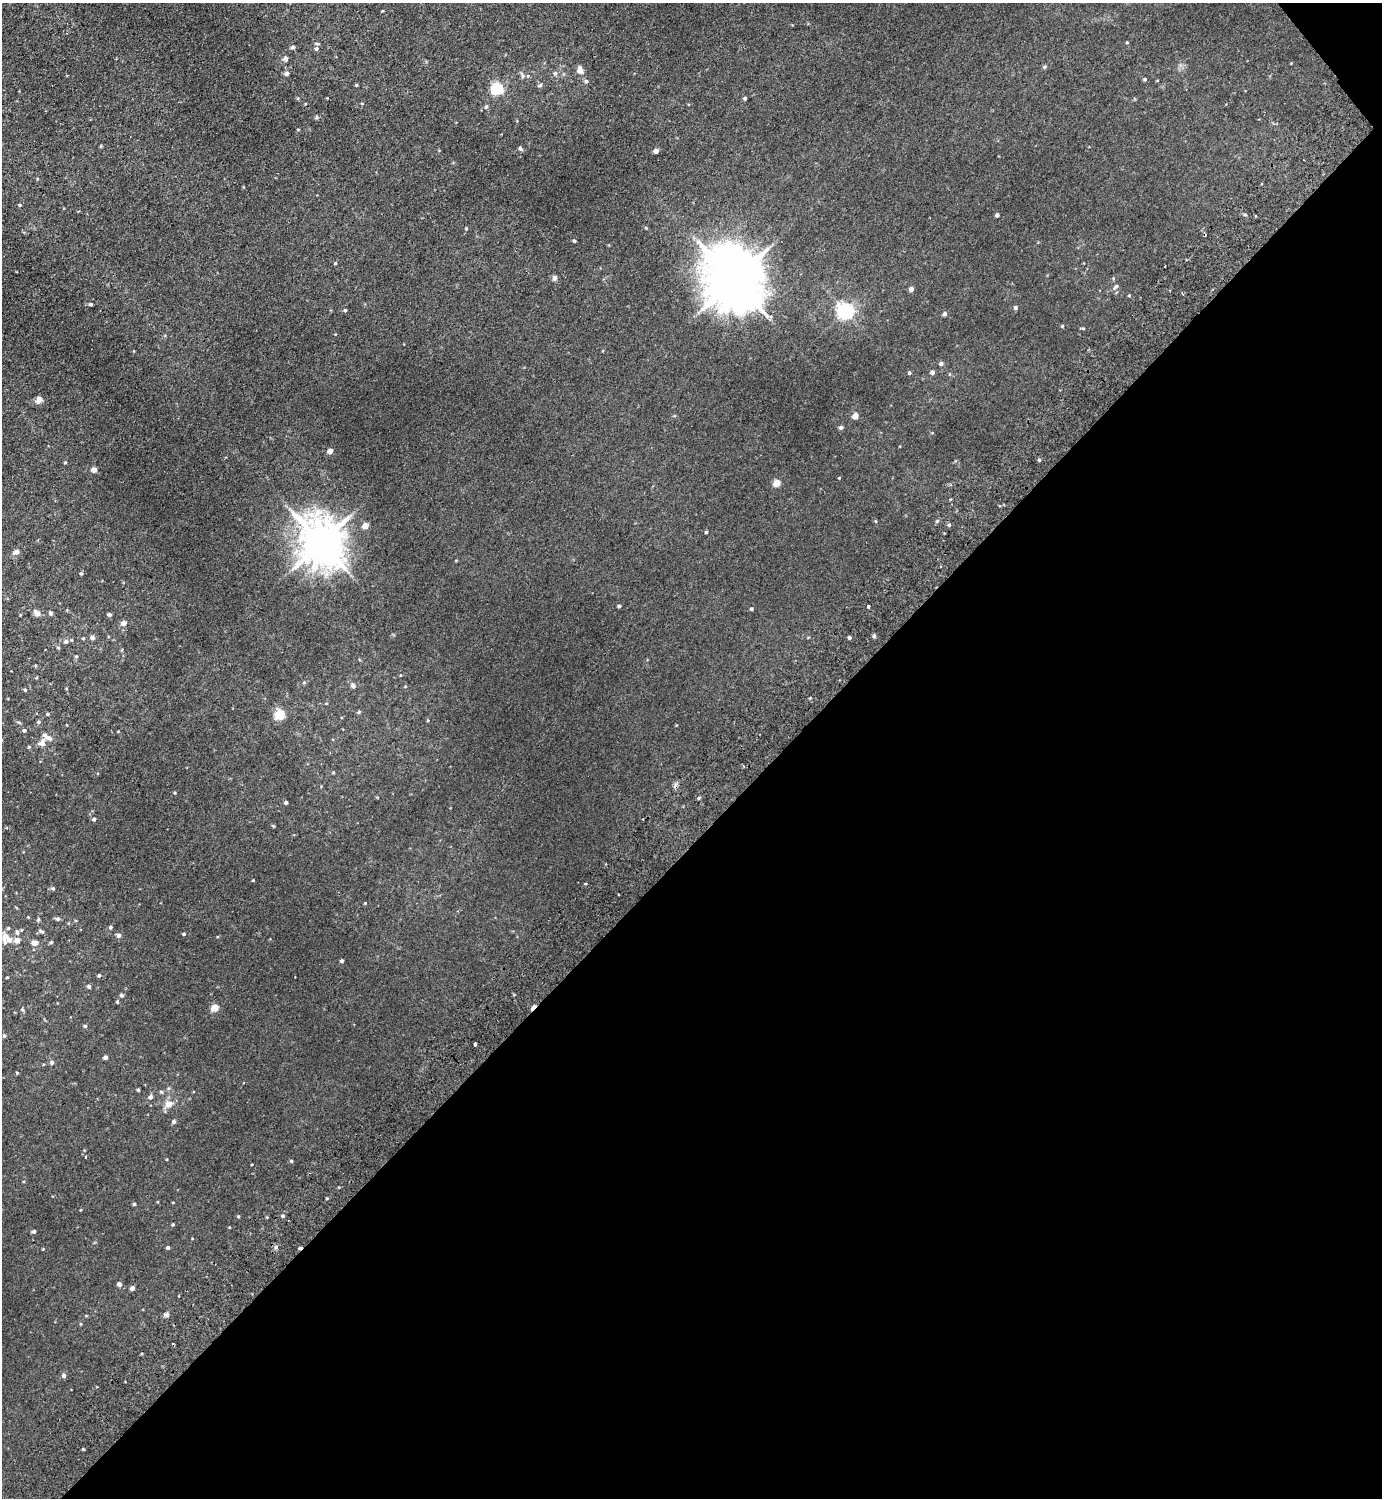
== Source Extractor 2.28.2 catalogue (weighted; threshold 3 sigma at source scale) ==
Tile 12 of 4 x 4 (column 4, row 3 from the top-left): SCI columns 4343-5722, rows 1541-3036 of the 6066 x 6072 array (HDU 1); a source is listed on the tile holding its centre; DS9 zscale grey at full resolution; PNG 1384 x 1500 px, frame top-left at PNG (2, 3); no overlay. Shown black and unused: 44% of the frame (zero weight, under 2 of 3 exposures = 3% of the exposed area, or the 3 px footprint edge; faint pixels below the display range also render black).
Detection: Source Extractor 2.28.2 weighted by HDU 2 'WHT'; one run over the whole footprint, this tile lists its part. Background 0.0275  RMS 0.011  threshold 0.0484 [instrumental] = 3 sigma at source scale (4.5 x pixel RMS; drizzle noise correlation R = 1.50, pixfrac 1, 0.05/0.05 arcsec/px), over >= 5 px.
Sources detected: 135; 6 cosmic-ray / hot-pixel residue — not listed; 3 inside a brighter listed object's ellipse — not listed separately; the other 126 listed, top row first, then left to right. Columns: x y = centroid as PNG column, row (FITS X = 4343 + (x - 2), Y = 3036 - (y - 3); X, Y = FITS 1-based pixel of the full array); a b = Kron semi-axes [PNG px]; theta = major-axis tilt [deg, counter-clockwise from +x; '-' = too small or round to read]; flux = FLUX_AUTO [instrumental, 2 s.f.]
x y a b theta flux
382 11 4 3 - 0.83
1127 42 4 3 - 0.88
293 47 5 5 - 2.3
316 49 6 5 - 2.3
285 58 7 6 - 2.7
580 70 8 6 -85 7.1
286 73 6 5 - 2.4
555 73 6 5 - 1.8
522 75 10 4 -72 2.1
1145 79 5 4 - 1.3
586 81 5 5 - 1.6
356 85 4 4 - 0.93
540 85 6 5 - 1.9
497 89 6 5 - 130
745 98 4 3 - 1.9
486 107 6 5 - 1.5
298 129 4 3 - 0.7
520 148 6 4 -78 1.8
656 151 4 4 - 6.2
20 205 4 4 - 1.1
997 215 4 4 - 2.5
646 228 5 3 - 0.87
466 229 4 4 - 0.93
574 241 4 3 - 1.3
335 263 4 4 - 0.84
554 278 7 6 - 2.5
734 280 18 15 -58 6600
1116 286 8 5 38 2.3
911 289 4 4 - 4.4
1183 294 4 3 - 1
1129 295 5 3 - 0.84
91 304 4 4 - 1.7
1016 307 5 5 - 2.3
345 310 4 4 - 1.4
846 311 6 6 - 320
945 314 5 4 - 2.3
1062 326 4 4 - 1
1083 328 5 3 - 1
941 364 5 5 - 2.4
932 372 4 4 - 3.1
909 373 4 4 - 1.2
39 400 10 7 52 4.4
855 416 5 4 - 7.5
841 427 5 4 - 2.2
330 451 4 4 - 8.9
1039 460 5 4 - 1.2
65 462 4 3 - 1.1
94 470 4 4 - 7.5
839 478 4 3 - 0.67
777 483 5 4 - 21
949 525 5 4 - 1.6
365 526 4 4 - 14
706 532 3 3 - 1.6
321 542 13 12 - 3200
16 552 9 6 27 3.8
81 573 4 4 - 1.1
619 606 4 3 - 1.5
868 606 3 3 - 10
751 609 4 4 - 1.8
37 613 8 6 -44 5
51 613 4 4 - 2.6
110 615 4 4 - 1.9
123 623 5 4 - 6.6
874 636 4 4 - 1.8
92 638 5 5 - 3.6
849 638 4 4 - 1.6
66 641 6 5 - 2.9
58 647 5 3 - 0.96
76 656 5 4 - 1.5
353 685 7 6 - 2.6
25 690 4 4 - 1.2
359 712 5 4 - 1.3
47 714 4 4 - 1.1
280 715 5 5 - 72
39 722 5 4 - 1.5
24 730 4 4 - 1.7
42 743 9 7 63 6
29 747 4 4 - 1.1
743 766 3 2 - 1
699 798 5 4 - 1.3
286 802 4 3 - 1.6
94 819 5 4 - 1.7
273 826 5 3 - 0.88
253 880 3 3 - 0.81
585 884 4 3 - 0.91
53 888 5 4 - 1.3
365 903 3 3 - 0.69
58 919 6 5 - 2
110 927 4 4 - 1.5
42 931 7 4 -34 1.7
17 932 8 4 -74 2.1
184 934 4 3 - 1.2
119 935 6 5 - 2.4
5 936 9 6 64 7.7
17 940 5 4 - 9.5
35 943 8 5 0 5.9
342 961 4 3 - 1.7
99 975 4 4 - 1.8
89 986 5 4 - 1.8
122 995 5 5 - 1.7
215 1008 5 4 - 23
85 1026 4 4 - 1.5
4 1036 5 4 - 1.2
475 1044 4 3 - 7.8
105 1057 4 4 - 3.3
52 1062 6 5 - 1.8
17 1073 4 4 - 0.92
138 1090 4 3 - 1.2
161 1092 6 4 -2 1.2
150 1097 5 5 - 3
169 1104 6 6 - 8.7
174 1121 5 4 - 2.1
85 1157 3 2 - 0.77
291 1161 4 4 - 1.2
134 1204 3 3 - 1.4
238 1216 4 3 - 0.88
283 1216 5 4 - 1.7
173 1224 4 4 - 0.93
34 1231 5 4 - 1.7
168 1247 4 4 - 2
276 1247 6 5 - 2
119 1284 4 4 - 4.4
132 1288 4 4 - 4.2
166 1315 6 5 - 2.4
81 1324 4 3 - 0.82
64 1375 5 4 - 2.7